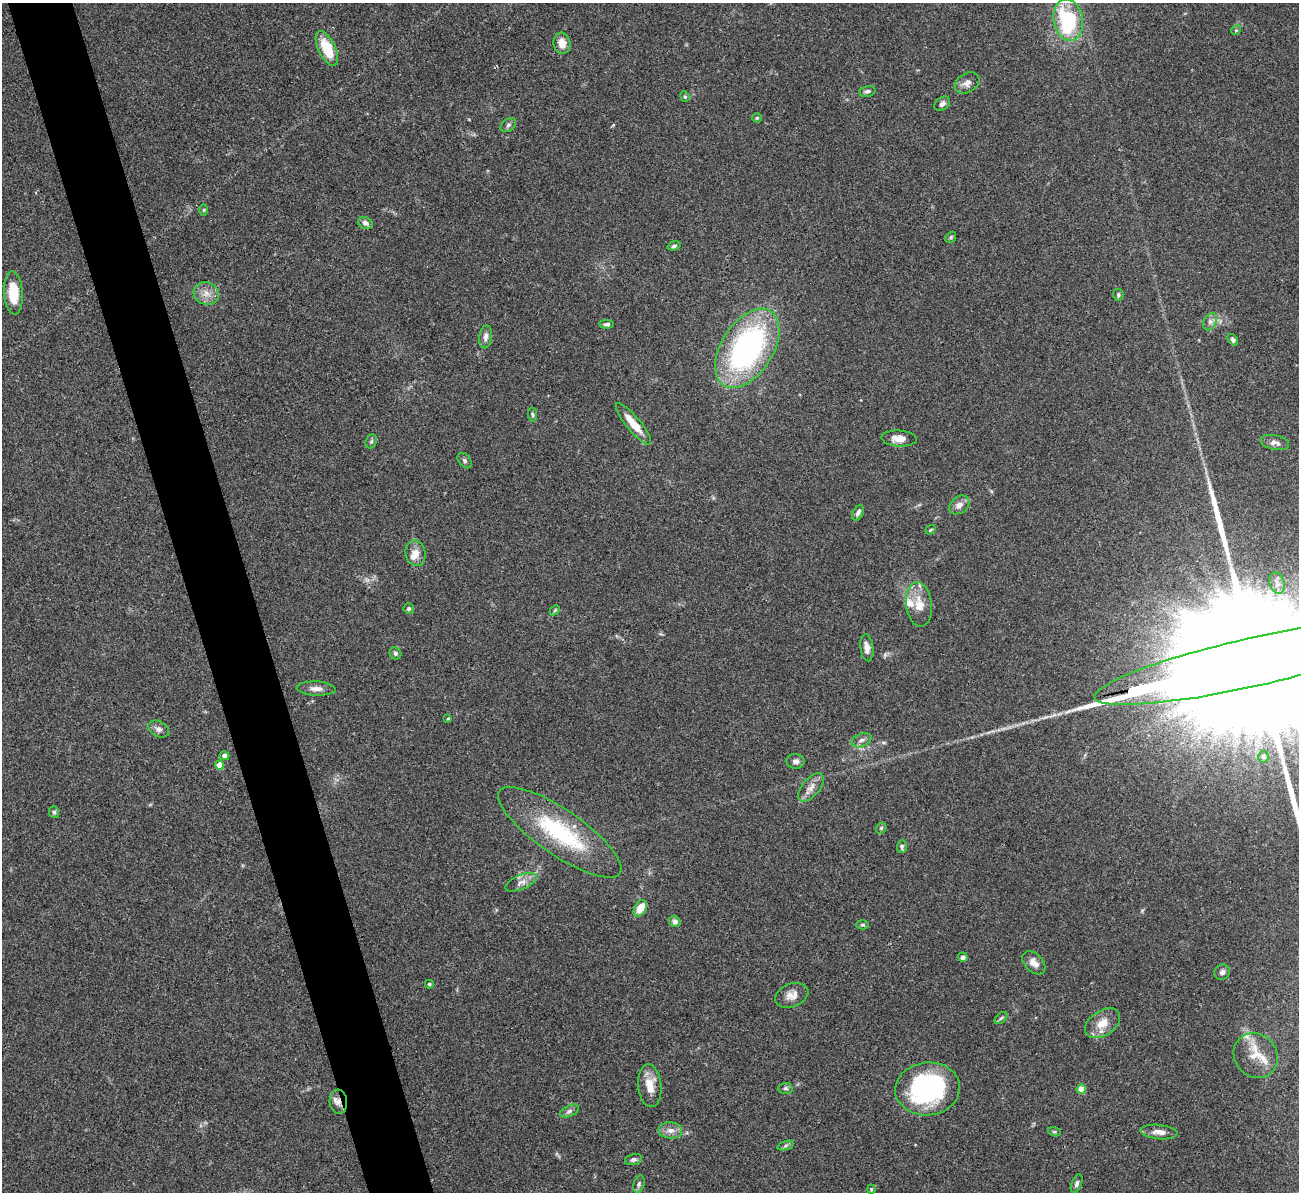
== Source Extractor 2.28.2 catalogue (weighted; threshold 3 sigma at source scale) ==
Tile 11 of 4 x 4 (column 3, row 3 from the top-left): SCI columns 2595-3891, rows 1337-2526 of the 5190 x 5175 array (HDU 1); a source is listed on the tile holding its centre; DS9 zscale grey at full resolution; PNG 1301 x 1194 px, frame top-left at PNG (2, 3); each listed source drawn as its Kron ellipse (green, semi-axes under 4 px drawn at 4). Shown black and unused: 5% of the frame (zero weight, under 3 of 4 exposures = <1% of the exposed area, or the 3 px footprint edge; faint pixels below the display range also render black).
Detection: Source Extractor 2.28.2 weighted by HDU 2 'WHT'; one run over the whole footprint, this tile lists its part. Background 0.0745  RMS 0.0058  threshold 0.0262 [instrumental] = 3 sigma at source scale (4.5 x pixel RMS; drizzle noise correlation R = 1.50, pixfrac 1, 0.05/0.05 arcsec/px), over >= 5 px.
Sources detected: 83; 1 inside a brighter object's white glare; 2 long thin detections or spike segments (spike, bleed or trail) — neither listed nor drawn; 2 inside a brighter listed object's ellipse — not listed separately; the other 78 listed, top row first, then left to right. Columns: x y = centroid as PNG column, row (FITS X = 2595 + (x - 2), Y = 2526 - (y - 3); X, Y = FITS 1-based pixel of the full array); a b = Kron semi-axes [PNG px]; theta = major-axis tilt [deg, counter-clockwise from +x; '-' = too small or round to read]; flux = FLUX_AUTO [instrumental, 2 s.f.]
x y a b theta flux
1068 20 21 14 -79 48
1236 30 5 4 - 0.82
562 43 10 8 -78 5.9
327 48 19 8 -64 18
967 83 13 9 31 3.3
867 91 8 5 14 1.5
685 96 5 4 - 0.81
942 104 9 6 39 2.1
757 118 4 4 - 0.76
508 125 8 6 36 1.4
204 210 6 4 89 0.68
365 223 7 5 -28 2.5
951 237 6 4 47 0.86
674 246 7 4 16 1.2
13 293 21 9 -86 16
206 293 13 11 -25 5.5
1118 295 6 5 - 1.2
1210 322 9 6 63 2.5
606 324 7 4 -4 1.4
486 337 12 6 82 2.5
1233 340 6 4 -52 1.4
747 348 44 26 58 140
532 415 7 4 -84 1
633 424 26 7 -50 11
899 438 18 8 -4 5.9
371 441 7 5 68 1.1
1275 442 14 7 -12 2.9
465 460 9 6 -51 1.4
959 505 11 8 37 3.2
858 513 8 5 62 2.2
930 530 5 3 - 0.7
416 553 13 10 -76 5
1277 583 11 7 -76 2.9
919 604 22 13 -83 10
409 608 5 5 - 1.2
555 610 6 4 45 0.73
867 648 13 6 -82 3.9
395 653 6 5 - 1.1
1252 662 162 24 13 110000
316 689 19 7 -2 3.8
448 718 4 3 - 0.57
159 729 11 7 -27 2.6
861 740 10 6 22 2.5
224 756 5 4 - 3
1263 757 6 5 - 1.1
795 761 9 7 -2 2.4
220 765 4 4 - 9
811 787 17 8 51 4.6
54 812 6 5 - 1.1
881 828 6 4 48 0.83
560 832 73 22 -34 57
902 846 7 5 88 1.2
521 882 17 7 23 3.9
640 908 9 6 61 9
675 921 6 5 - 2.5
863 925 6 4 1 0.91
963 957 5 4 - 1.7
1034 963 14 9 -45 4.4
1222 972 8 7 - 2.1
429 984 4 3 - 0.84
792 995 17 11 21 5.3
1001 1018 7 4 44 1.1
1103 1023 19 12 34 8.9
1256 1055 23 21 -47 12
650 1086 21 11 -84 9.2
785 1088 7 5 1 1.2
928 1089 32 26 6 85
1081 1089 5 4 - 11
338 1102 12 8 -85 3.8
569 1111 10 5 25 1.9
670 1130 12 8 -5 3.9
1054 1132 7 4 -19 0.85
1159 1132 18 7 -5 4.7
786 1145 8 4 19 1.2
633 1160 9 5 15 1.6
639 1184 9 5 76 1.6
1077 1184 10 5 68 1.4
871 1189 4 3 - 0.59
Overlapping masked pixels (flux is a lower limit): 2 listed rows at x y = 1252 662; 338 1102
Isophote crosses this tile's border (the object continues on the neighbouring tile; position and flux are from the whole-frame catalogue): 1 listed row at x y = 1252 662